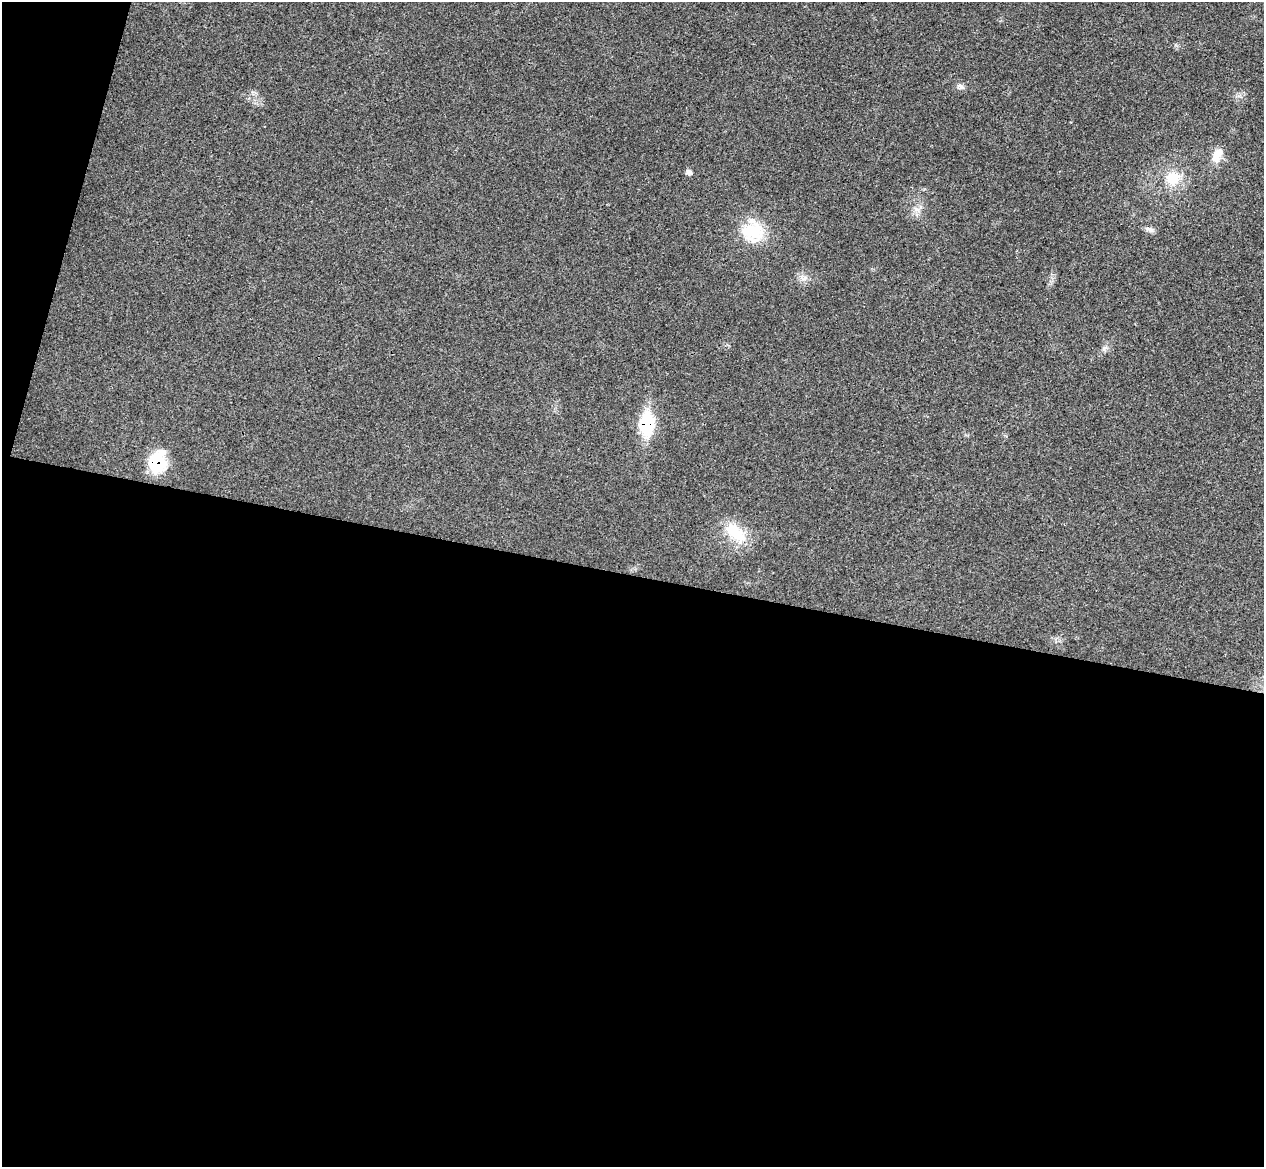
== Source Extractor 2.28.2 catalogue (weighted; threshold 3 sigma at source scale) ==
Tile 13 of 4 x 4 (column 1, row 4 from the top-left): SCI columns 19-1280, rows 302-1466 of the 5084 x 5145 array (HDU 1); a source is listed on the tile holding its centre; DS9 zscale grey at full resolution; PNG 1266 x 1169 px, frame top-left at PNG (2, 2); no overlay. Shown black and unused: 53% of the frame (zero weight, under 3 of 4 exposures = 6% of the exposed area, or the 3 px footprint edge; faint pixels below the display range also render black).
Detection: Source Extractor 2.28.2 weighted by HDU 2 'WHT'; one run over the whole footprint, this tile lists its part. Background 0.0253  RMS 0.0061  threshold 0.0274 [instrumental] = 3 sigma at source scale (4.5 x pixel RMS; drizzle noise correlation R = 1.50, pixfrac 1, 0.05/0.05 arcsec/px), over >= 5 px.
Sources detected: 11; all 11 listed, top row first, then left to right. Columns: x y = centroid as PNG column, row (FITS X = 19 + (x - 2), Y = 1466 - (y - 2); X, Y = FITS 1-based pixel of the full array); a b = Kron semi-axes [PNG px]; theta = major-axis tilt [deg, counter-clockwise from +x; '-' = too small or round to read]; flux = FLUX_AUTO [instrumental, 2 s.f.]
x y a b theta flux
960 86 11 6 -46 2
1217 155 21 11 65 7.5
688 172 8 6 -37 1.5
1172 178 20 19 - 14
917 210 8 5 0 2
1150 229 14 5 -21 2
753 232 30 25 -2 24
1104 348 7 4 71 1.4
647 424 29 17 87 28
157 462 26 19 80 23
735 533 37 16 -38 18
Overlapping masked pixels (flux is a lower limit): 2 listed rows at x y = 647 424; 157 462
Unlisted compact peaks at least as high as the median listed source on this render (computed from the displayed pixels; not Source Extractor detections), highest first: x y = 805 278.